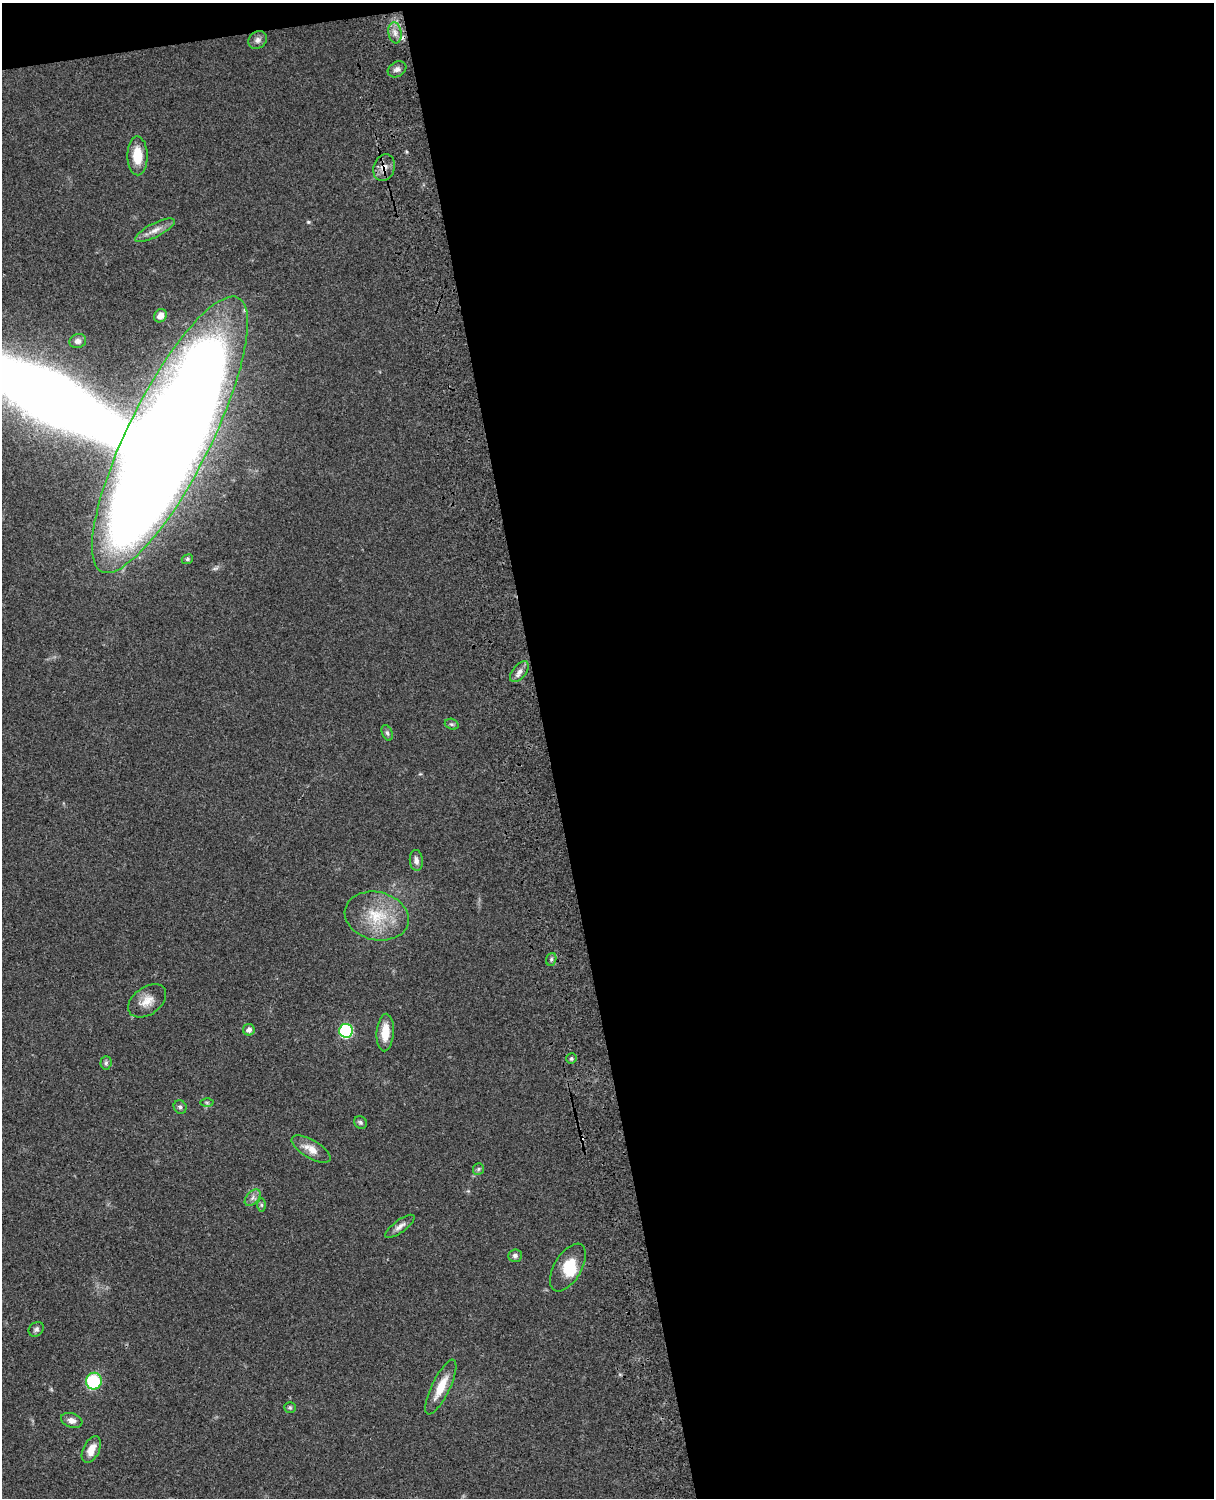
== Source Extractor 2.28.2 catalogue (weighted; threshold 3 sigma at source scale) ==
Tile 4 of 4 x 3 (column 4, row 1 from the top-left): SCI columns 3758-4969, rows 3268-4763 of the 5087 x 4926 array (HDU 1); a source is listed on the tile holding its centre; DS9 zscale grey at full resolution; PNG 1216 x 1500 px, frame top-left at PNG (2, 3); each listed source drawn as its Kron ellipse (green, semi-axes under 4 px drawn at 4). Shown black and unused: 56% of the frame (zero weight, under 3 of 4 exposures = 6% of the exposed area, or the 3 px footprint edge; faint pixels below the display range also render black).
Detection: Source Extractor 2.28.2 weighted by HDU 2 'WHT'; one run over the whole footprint, this tile lists its part. Background 0.0787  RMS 0.0058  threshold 0.026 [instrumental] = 3 sigma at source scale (4.5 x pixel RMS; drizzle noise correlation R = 1.50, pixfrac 1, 0.05/0.05 arcsec/px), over >= 5 px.
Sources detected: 42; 2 inside a brighter object's white glare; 2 cosmic-ray / hot-pixel residue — neither listed nor drawn; the other 38 listed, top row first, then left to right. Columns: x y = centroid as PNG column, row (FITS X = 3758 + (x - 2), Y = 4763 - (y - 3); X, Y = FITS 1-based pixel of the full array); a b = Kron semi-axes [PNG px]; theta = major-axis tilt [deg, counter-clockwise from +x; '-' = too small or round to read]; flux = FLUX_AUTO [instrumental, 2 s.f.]
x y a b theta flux
395 33 10 6 -80 3.3
258 40 10 8 37 2.4
397 69 10 7 30 2.3
137 156 19 10 -89 13
384 168 14 10 72 4.7
155 230 22 7 27 4.8
160 316 7 6 - 3.4
78 341 8 7 - 1.9
170 435 153 41 63 2200
187 559 6 4 22 0.95
519 672 12 6 50 3
452 724 7 5 -19 1.2
387 733 8 5 -68 1.2
416 860 10 6 -84 2.6
377 916 32 24 -13 24
551 959 6 5 - 1.2
147 1001 21 13 35 7.4
249 1030 6 5 - 2.6
346 1031 7 7 - 66
385 1032 19 8 86 11
571 1058 5 5 - 0.99
106 1063 6 5 - 1.2
207 1102 6 4 -1 0.82
180 1107 7 6 - 1.5
360 1122 7 6 - 1.2
311 1149 22 9 -30 6.6
478 1169 6 5 - 1.1
253 1198 10 6 46 2.4
261 1205 6 4 -89 0.86
400 1226 17 6 36 3.1
515 1256 7 6 - 1.8
568 1268 26 13 59 14
36 1329 8 6 43 1.6
94 1381 8 8 - 32
441 1387 30 9 64 12
290 1407 6 5 - 0.89
72 1420 11 7 -19 3.3
91 1450 14 8 65 6.2
Overlapping masked pixels (flux is a lower limit): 1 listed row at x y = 384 168